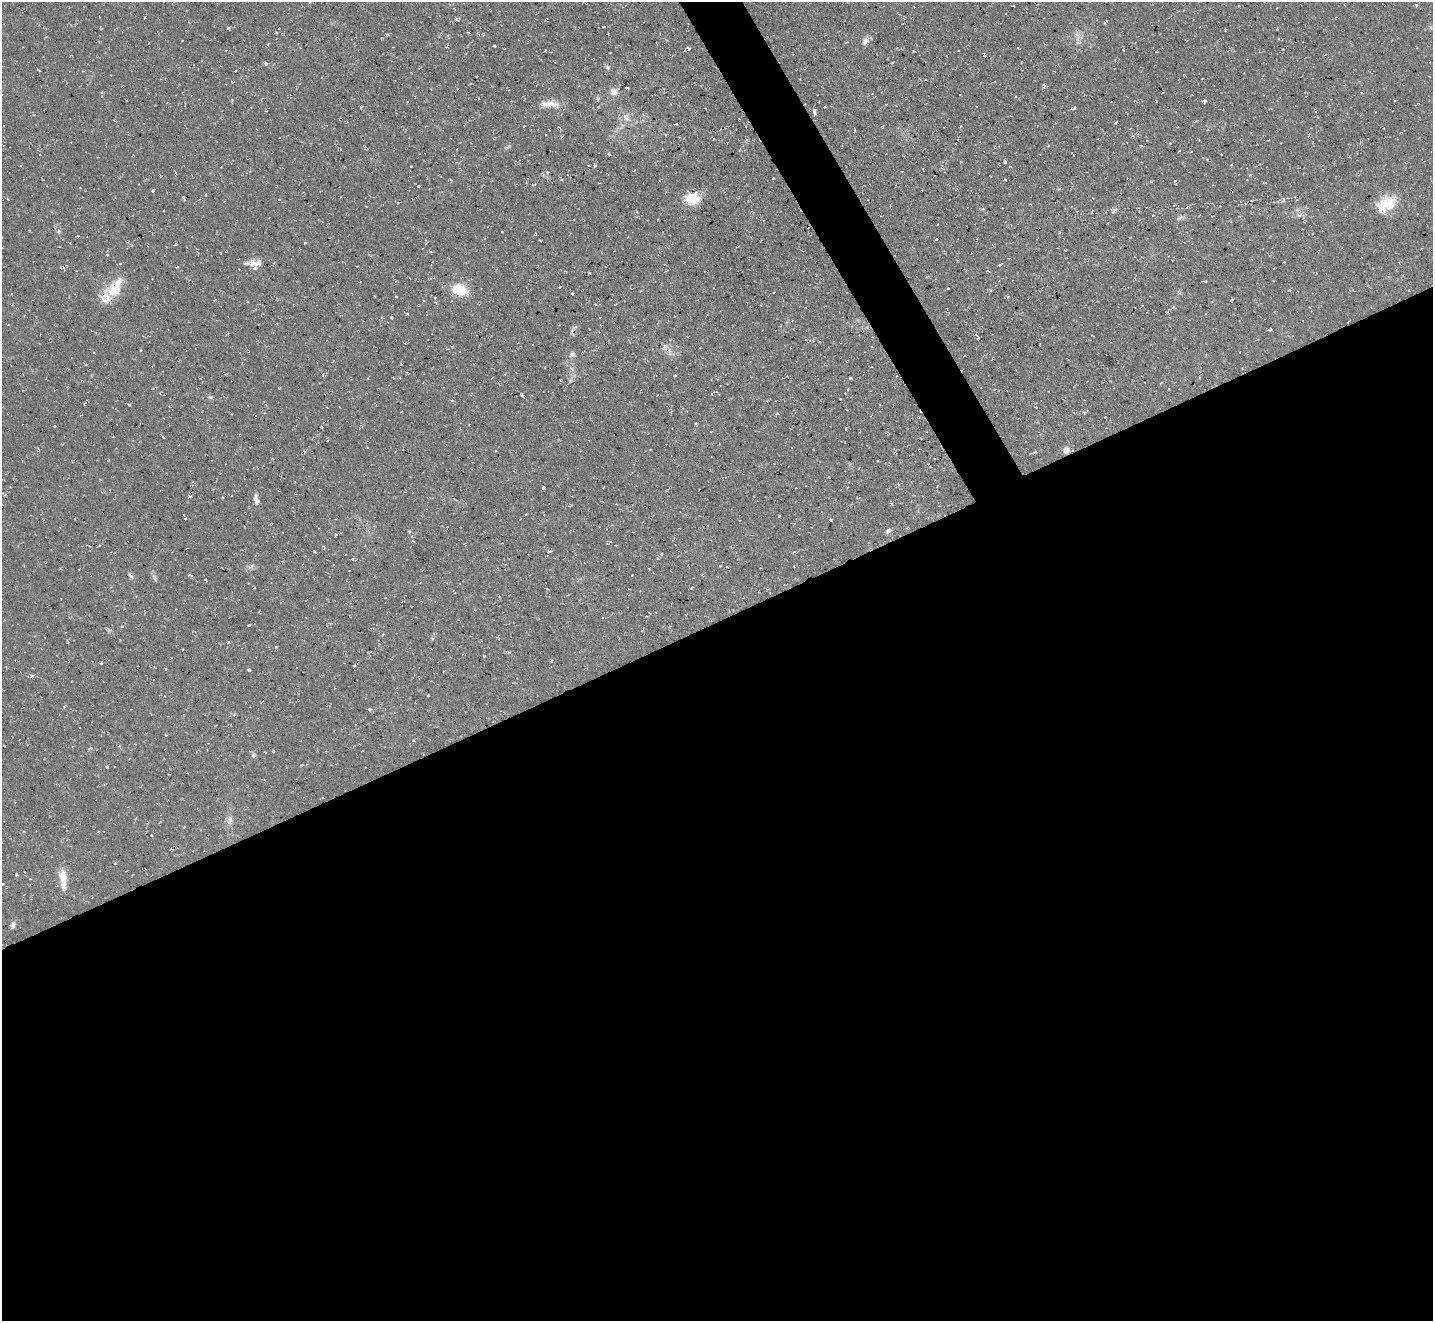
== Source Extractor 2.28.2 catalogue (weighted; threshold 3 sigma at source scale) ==
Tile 15 of 4 x 4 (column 3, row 4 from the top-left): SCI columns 2865-4295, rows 288-1606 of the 5727 x 5714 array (HDU 1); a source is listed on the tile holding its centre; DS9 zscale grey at full resolution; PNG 1435 x 1323 px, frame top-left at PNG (2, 2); no overlay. Shown black and unused: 55% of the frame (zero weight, under 2 of 3 exposures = <1% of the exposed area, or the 3 px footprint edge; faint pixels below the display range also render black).
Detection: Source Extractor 2.28.2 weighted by HDU 2 'WHT'; one run over the whole footprint, this tile lists its part. Background 0.0548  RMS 0.0065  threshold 0.0293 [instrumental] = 3 sigma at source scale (4.5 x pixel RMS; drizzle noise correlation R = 1.50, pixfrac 1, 0.05/0.05 arcsec/px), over >= 5 px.
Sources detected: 207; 1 too faint to see at this stretch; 26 cosmic-ray / hot-pixel residue — not listed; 3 inside a brighter listed object's ellipse — not listed separately; the other 177 listed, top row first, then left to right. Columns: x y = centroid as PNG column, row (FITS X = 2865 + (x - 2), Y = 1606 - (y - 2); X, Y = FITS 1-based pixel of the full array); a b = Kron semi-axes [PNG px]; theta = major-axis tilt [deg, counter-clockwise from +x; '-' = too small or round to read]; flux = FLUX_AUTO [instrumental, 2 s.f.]
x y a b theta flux
1416 5 4 3 - 1.2
456 19 5 3 - 0.67
1104 23 4 3 - 0.7
604 27 3 2 - 0.58
228 28 3 3 - 1.1
1431 28 6 4 -47 1
1277 29 3 3 - 0.43
1225 30 3 2 - 0.48
482 34 4 4 - 1
1078 35 14 6 -21 3.7
182 41 3 2 - 0.32
865 41 10 7 60 3.2
1079 42 11 5 12 2.1
494 45 3 3 - 1.8
688 48 6 4 -42 1.5
913 51 3 2 - 0.86
610 53 2 2 - 0.37
985 55 3 2 - 0.77
266 63 4 4 - 1.7
607 67 7 5 -35 1.3
38 70 6 2 -45 0.49
235 71 3 2 - 0.6
1202 78 3 2 - 0.61
626 88 3 2 - 0.69
613 92 10 10 - 4.5
1015 97 3 2 - 0.5
232 100 5 3 - 0.79
1205 101 4 3 - 1.9
550 104 26 8 -4 8.9
825 106 3 3 - 1.3
361 107 3 2 - 1.3
598 107 4 3 - 0.7
1074 107 3 3 - 2.9
814 112 6 3 -85 4
626 118 14 10 -63 5.7
1116 123 3 3 - 1.5
677 124 3 2 - 0.81
1129 129 3 2 - 0.61
855 130 4 3 - 0.6
634 138 4 3 - 0.6
1221 154 2 2 - 0.44
609 155 4 3 - 1.4
1005 161 3 3 - 1.6
589 165 3 3 - 0.72
595 166 3 3 - 1.3
221 167 2 2 - 0.38
175 172 4 3 - 0.61
547 172 5 4 - 1.2
773 178 3 3 - 0.49
1005 179 3 2 - 0.64
1175 181 4 4 - 0.86
1151 182 4 3 - 0.53
1265 182 5 3 - 0.6
419 186 3 3 - 1.1
80 188 3 2 - 0.38
153 191 3 3 - 2
206 195 3 2 - 0.53
183 197 5 5 - 0.84
692 198 16 11 6 18
279 199 4 3 - 0.63
1283 200 8 5 53 2.1
1030 204 3 3 - 0.49
1387 204 24 16 24 17
1114 210 6 4 50 2.6
1153 215 3 3 - 0.41
1299 215 11 6 4 2.7
1180 218 11 5 32 2
58 231 8 4 89 1.4
502 232 3 2 - 0.75
936 239 3 2 - 0.78
540 240 3 2 - 0.6
305 243 3 2 - 1.1
107 255 3 3 - 0.98
254 263 22 8 -1 6.4
1000 265 4 3 - 2.5
177 267 3 2 - 0.73
60 268 4 4 - 0.83
113 290 21 18 4 16
459 290 16 11 -21 19
990 290 3 3 - 0.72
1289 290 3 3 - 0.98
640 291 3 2 - 0.57
573 293 3 3 - 0.97
396 296 4 2 - 0.5
1008 297 4 4 - 0.78
1231 300 3 3 - 1.3
595 304 4 3 - 0.49
1173 307 5 4 - 1.2
407 313 4 3 - 0.65
600 317 3 2 - 0.43
392 318 4 3 - 0.72
8 325 3 2 - 0.69
1270 330 4 3 - 0.91
977 336 10 4 -55 1.8
872 346 2 2 - 0.52
665 347 11 6 67 2.7
140 351 3 2 - 0.54
572 354 7 6 - 2.2
572 369 8 4 -53 1.8
323 375 4 3 - 0.7
675 375 3 3 - 1.2
850 378 3 3 - 1.2
570 380 5 4 - 0.89
279 388 3 3 - 0.78
845 393 4 3 - 0.66
522 395 3 3 - 0.88
210 397 6 5 - 1.2
452 400 5 4 - 0.77
327 407 3 2 - 0.49
1036 407 3 3 - 0.75
846 409 3 2 - 0.39
1084 412 5 4 - 0.86
777 413 4 4 - 0.98
696 423 3 2 - 0.79
321 427 3 3 - 0.89
846 429 3 3 - 1.2
888 433 4 3 - 0.54
163 437 4 2 - 0.54
38 448 5 4 - 0.65
1066 450 9 8 - 3.9
304 452 4 3 - 0.72
878 461 3 2 - 0.59
928 464 4 3 - 0.62
543 488 3 3 - 1.1
5 495 5 3 - 0.75
189 497 4 3 - 1.2
222 497 3 3 - 0.63
256 499 13 5 -84 3.4
616 504 3 2 - 0.39
892 504 5 3 - 0.79
779 516 3 2 - 0.7
185 519 4 3 - 0.63
830 520 3 3 - 0.78
409 531 4 4 - 0.7
888 531 7 5 29 2
610 542 4 3 - 1.1
324 547 7 3 -65 0.68
548 552 6 4 9 1.1
794 552 4 3 - 0.7
661 554 4 4 - 0.84
352 559 4 3 - 0.73
252 566 9 4 42 1.6
720 566 3 3 - 0.42
191 575 5 3 - 1
132 577 6 4 -71 1
154 578 12 5 -64 1.8
692 587 5 3 - 0.68
249 625 4 2 - 1.4
383 634 4 3 - 0.54
432 638 5 4 - 0.86
68 642 5 3 - 0.6
228 642 4 4 - 0.87
182 650 2 2 - 0.54
509 652 6 4 0 0.84
484 656 3 3 - 2.9
551 661 4 3 - 0.89
101 663 3 2 - 0.85
354 666 3 2 - 0.49
166 669 3 3 - 0.62
249 669 4 3 - 0.81
32 676 4 3 - 3.9
428 695 3 2 - 0.81
64 707 4 3 - 0.88
369 709 5 4 - 1
91 748 4 4 - 0.86
273 751 3 3 - 0.71
362 751 3 2 - 0.35
265 752 3 2 - 0.56
253 755 7 6 - 1.5
302 765 3 3 - 0.73
106 767 4 3 - 0.88
230 820 14 7 81 3.9
151 835 2 2 - 0.61
24 872 4 2 - 0.59
17 875 3 3 - 0.85
63 879 29 9 -84 9.2
13 925 8 5 72 2.1
Overlapping masked pixels (flux is a lower limit): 1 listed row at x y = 1066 450
Unlisted compact peaks at least as high as the median listed source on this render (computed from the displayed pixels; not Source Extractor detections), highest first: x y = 129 405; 411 166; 1044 86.